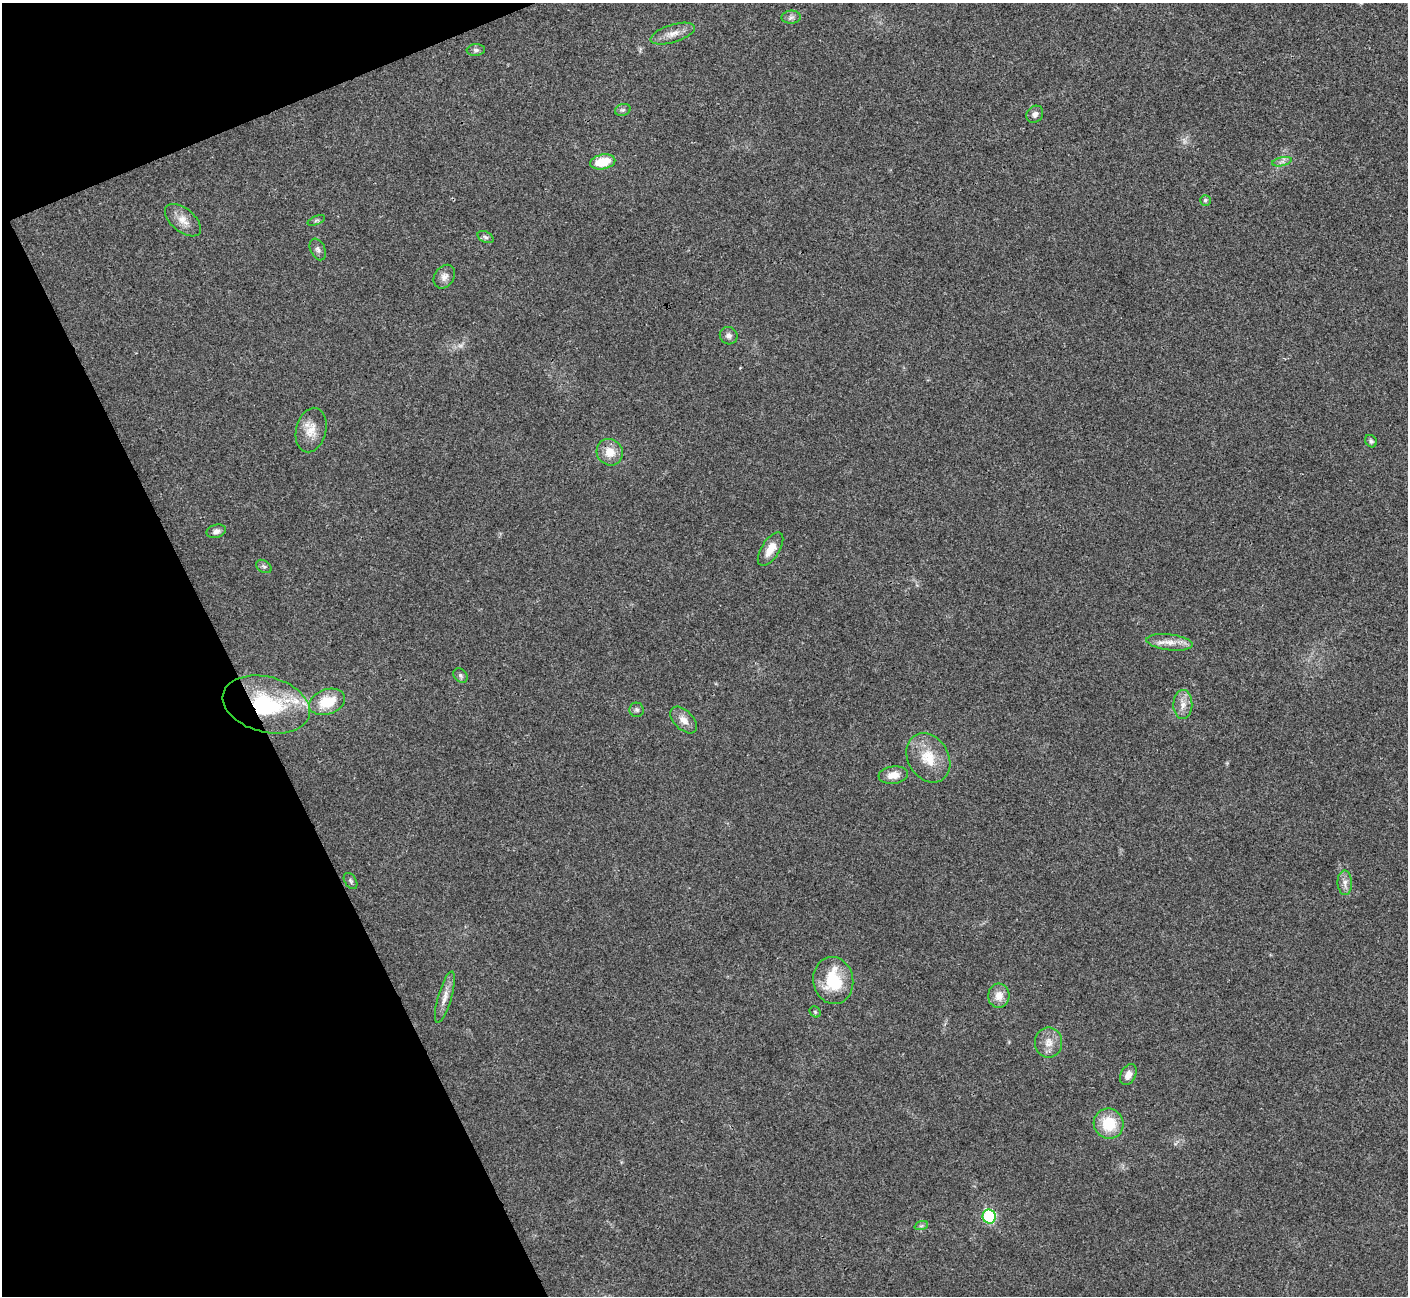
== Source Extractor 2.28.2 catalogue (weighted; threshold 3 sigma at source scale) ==
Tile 5 of 4 x 4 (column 1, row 2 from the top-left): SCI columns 3-1408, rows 2743-4036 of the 5629 x 5617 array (HDU 1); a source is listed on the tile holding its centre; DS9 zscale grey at full resolution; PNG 1410 x 1298 px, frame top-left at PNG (2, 3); each listed source drawn as its Kron ellipse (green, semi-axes under 4 px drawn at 4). Shown black and unused: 20% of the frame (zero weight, under 3 of 4 exposures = <1% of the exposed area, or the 3 px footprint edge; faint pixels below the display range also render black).
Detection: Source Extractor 2.28.2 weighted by HDU 2 'WHT'; one run over the whole footprint, this tile lists its part. Background 0.022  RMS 0.0041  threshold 0.0183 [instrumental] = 3 sigma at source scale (4.5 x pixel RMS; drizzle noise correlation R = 1.50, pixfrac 1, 0.05/0.05 arcsec/px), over >= 5 px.
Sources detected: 44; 2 too faint to see at this stretch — neither listed nor drawn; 2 inside a brighter listed object's ellipse — not listed separately; the other 40 listed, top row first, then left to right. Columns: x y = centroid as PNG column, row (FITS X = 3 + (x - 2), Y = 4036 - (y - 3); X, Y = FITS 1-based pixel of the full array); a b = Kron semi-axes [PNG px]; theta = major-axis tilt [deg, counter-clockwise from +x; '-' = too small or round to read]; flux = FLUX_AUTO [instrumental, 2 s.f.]
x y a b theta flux
791 17 9 6 3 1.4
673 34 23 9 17 4.3
476 50 9 6 5 1.2
623 110 8 6 19 0.95
1035 114 9 7 46 1.9
603 162 13 7 11 11
1282 162 10 4 13 1.1
1205 200 5 5 - 0.87
183 220 21 11 -39 4.8
316 220 9 3 21 0.63
486 237 8 5 -28 1.1
318 249 11 7 -66 1.6
444 277 13 9 55 2.5
729 336 9 8 - 1.7
311 430 22 15 77 6.3
1371 441 6 5 - 0.92
610 452 14 12 -50 5.6
216 531 10 6 14 1.8
771 549 19 9 57 5.2
264 566 8 6 -32 1
1170 642 23 8 -7 4.7
460 675 8 6 -47 0.96
327 702 18 12 20 12
266 704 44 27 -15 39
1183 705 14 9 89 3.6
637 710 7 7 - 1.1
684 720 16 9 -45 3.8
928 758 26 20 -59 12
893 775 15 8 7 4.5
350 881 9 5 -55 0.94
1345 883 12 7 -89 2.3
833 980 23 20 -80 17
999 996 12 10 86 4.4
445 997 26 7 74 3.7
815 1012 6 5 - 0.6
1049 1043 15 13 -89 4.6
1128 1075 11 7 62 2.8
1109 1124 15 15 - 13
989 1216 7 6 - 35
921 1226 7 4 18 0.73
Overlapping masked pixels (flux is a lower limit): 1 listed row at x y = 266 704